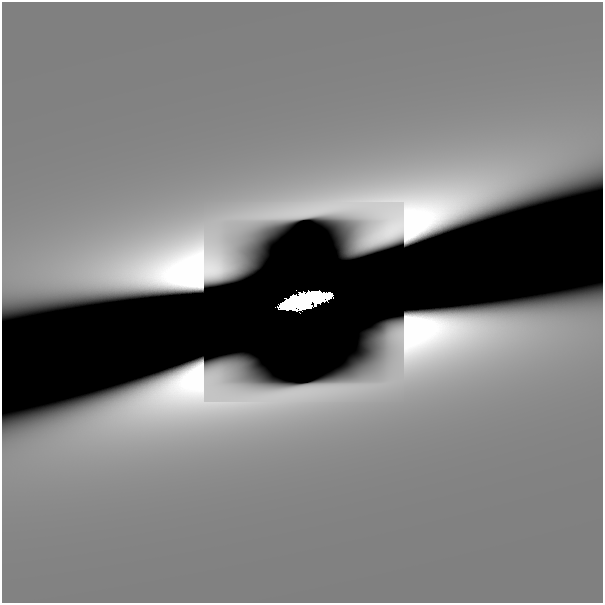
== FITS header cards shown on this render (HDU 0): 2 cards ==
NAXIS1  =                  601
NAXIS2  =                  601

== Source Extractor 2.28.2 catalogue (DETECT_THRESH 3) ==
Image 601 x 601 px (HDU 0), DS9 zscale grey, 1 PNG px = 1 image px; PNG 605 x 605 px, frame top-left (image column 1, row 601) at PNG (2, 2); no overlay
Background 6.39e-11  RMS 4.0e-11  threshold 1.19e-10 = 3 sigma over >= 5 px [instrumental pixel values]
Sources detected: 5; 4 with non-positive FLUX_AUTO (blend fragments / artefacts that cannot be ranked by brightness) are not listed; the other 1 listed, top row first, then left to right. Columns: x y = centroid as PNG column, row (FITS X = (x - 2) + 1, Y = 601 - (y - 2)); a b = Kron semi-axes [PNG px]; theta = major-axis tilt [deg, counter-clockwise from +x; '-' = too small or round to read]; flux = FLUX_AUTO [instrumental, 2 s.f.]
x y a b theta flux
304 300 37 10 13 27
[4 non-positive-flux detections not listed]